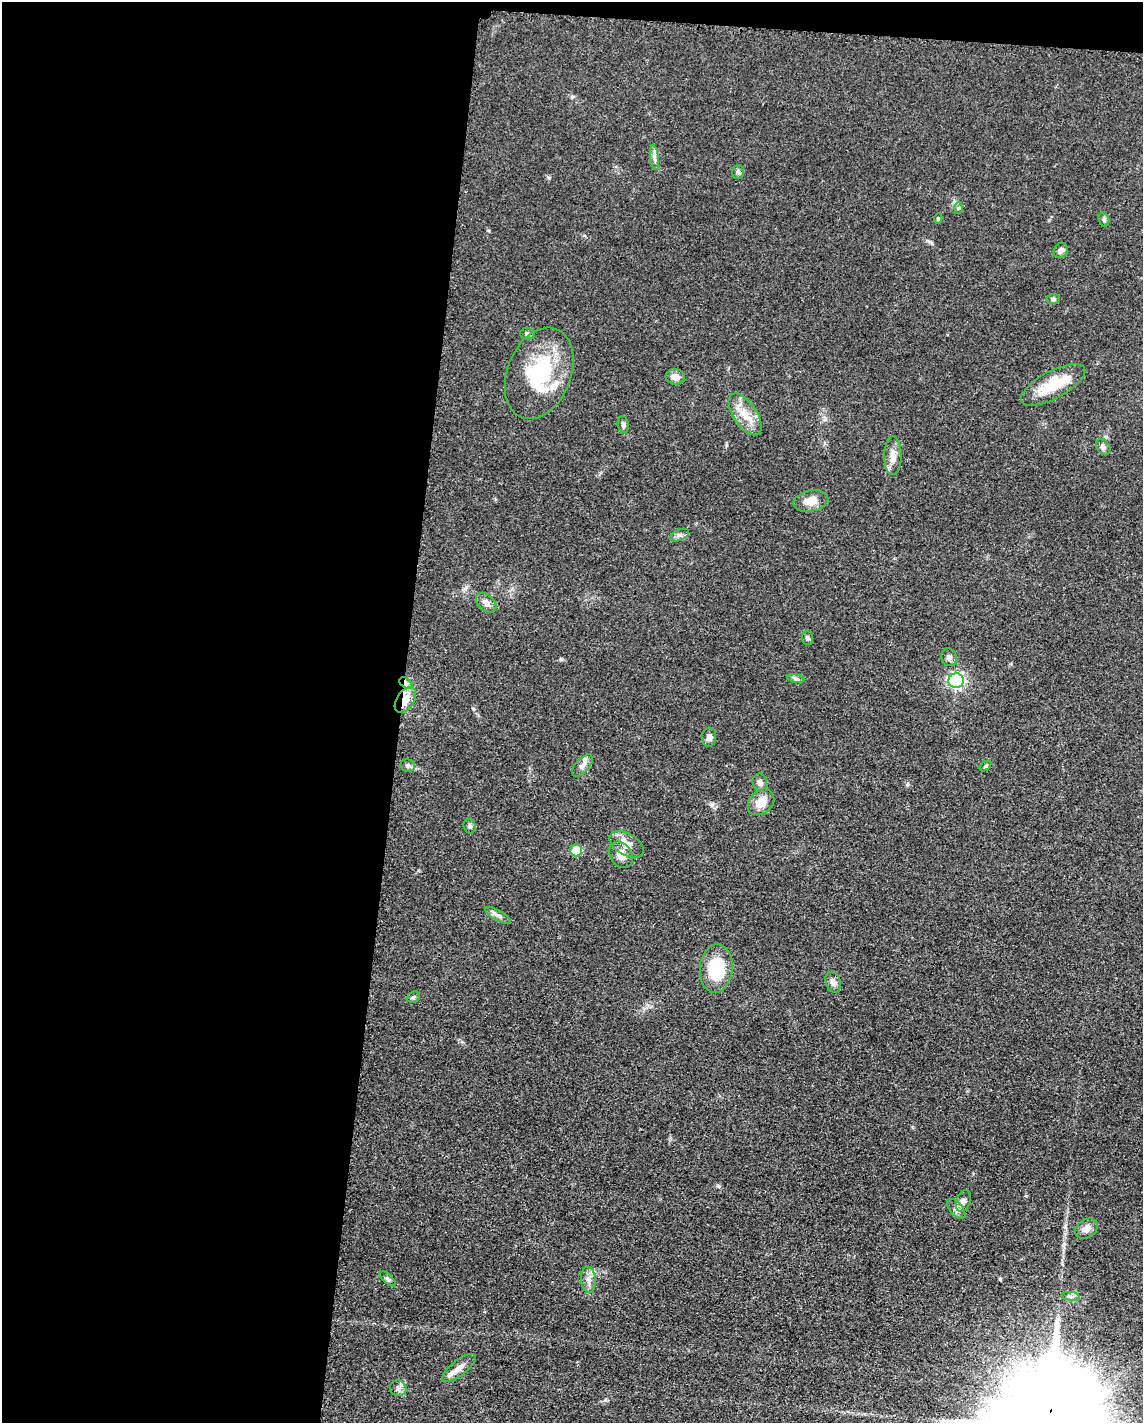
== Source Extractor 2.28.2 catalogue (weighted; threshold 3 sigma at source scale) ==
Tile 1 of 4 x 3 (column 1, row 1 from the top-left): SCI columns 15-1155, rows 3071-4491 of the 4592 x 4657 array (HDU 1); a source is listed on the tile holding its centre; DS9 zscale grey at full resolution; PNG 1145 x 1425 px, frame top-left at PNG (2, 2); each listed source drawn as its Kron ellipse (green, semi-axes under 4 px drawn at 4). Shown black and unused: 36% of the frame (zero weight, under 3 of 5 exposures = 4% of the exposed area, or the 3 px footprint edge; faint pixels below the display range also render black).
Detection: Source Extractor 2.28.2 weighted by HDU 2 'WHT'; one run over the whole footprint, this tile lists its part. Background 0.0476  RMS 0.0056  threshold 0.0253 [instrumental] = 3 sigma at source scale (4.5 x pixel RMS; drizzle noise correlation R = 1.50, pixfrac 1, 0.05/0.05 arcsec/px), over >= 5 px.
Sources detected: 46; all 46 listed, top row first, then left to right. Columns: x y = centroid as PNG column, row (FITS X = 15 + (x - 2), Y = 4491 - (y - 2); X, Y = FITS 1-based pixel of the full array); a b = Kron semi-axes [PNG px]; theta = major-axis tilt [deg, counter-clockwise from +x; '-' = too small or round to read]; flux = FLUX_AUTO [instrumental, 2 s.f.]
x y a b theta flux
654 157 12 4 -83 2
738 172 7 6 - 1.2
958 208 6 4 87 0.72
938 219 5 4 - 0.84
1104 219 7 5 -71 1.1
1061 250 8 6 48 2.4
1053 299 6 5 - 1.2
527 334 7 6 - 1.2
539 373 47 32 68 47
675 377 10 7 -7 4.3
1053 385 35 14 28 21
745 414 24 11 -56 9.6
623 425 8 5 -83 1.3
1103 447 9 6 -55 1.7
893 456 19 8 90 5.2
811 501 17 10 12 7.2
680 535 10 5 25 1.8
486 603 12 7 -43 3.1
807 638 7 5 -86 1.2
949 657 9 7 -66 2.2
796 678 9 4 -9 1.3
956 681 7 7 - 110
406 683 7 4 -34 1.7
405 700 14 8 56 5.7
709 737 9 7 86 2.3
582 765 13 7 49 3
408 766 7 6 - 1.4
985 766 6 4 37 0.89
760 782 9 7 -78 2.5
761 802 15 11 42 8.1
470 826 7 6 - 1.4
627 844 19 11 -30 6.2
576 850 6 6 - 16
621 855 14 10 -57 5.5
498 915 14 5 -30 2.4
716 969 24 16 85 25
833 982 11 7 -70 2.9
413 997 7 5 22 1.2
963 1201 11 7 70 2.5
956 1209 12 6 -49 2.3
1086 1229 12 9 34 4.2
388 1279 10 4 -44 1.2
588 1280 13 7 -83 3.7
1071 1296 9 4 -9 1.6
459 1368 20 8 38 5
398 1388 8 8 - 2.1
Overlapping masked pixels (flux is a lower limit): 2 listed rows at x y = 406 683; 405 700
Unlisted compact peaks at least as high as the median listed source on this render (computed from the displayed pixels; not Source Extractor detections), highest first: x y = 549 178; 719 1186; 473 709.